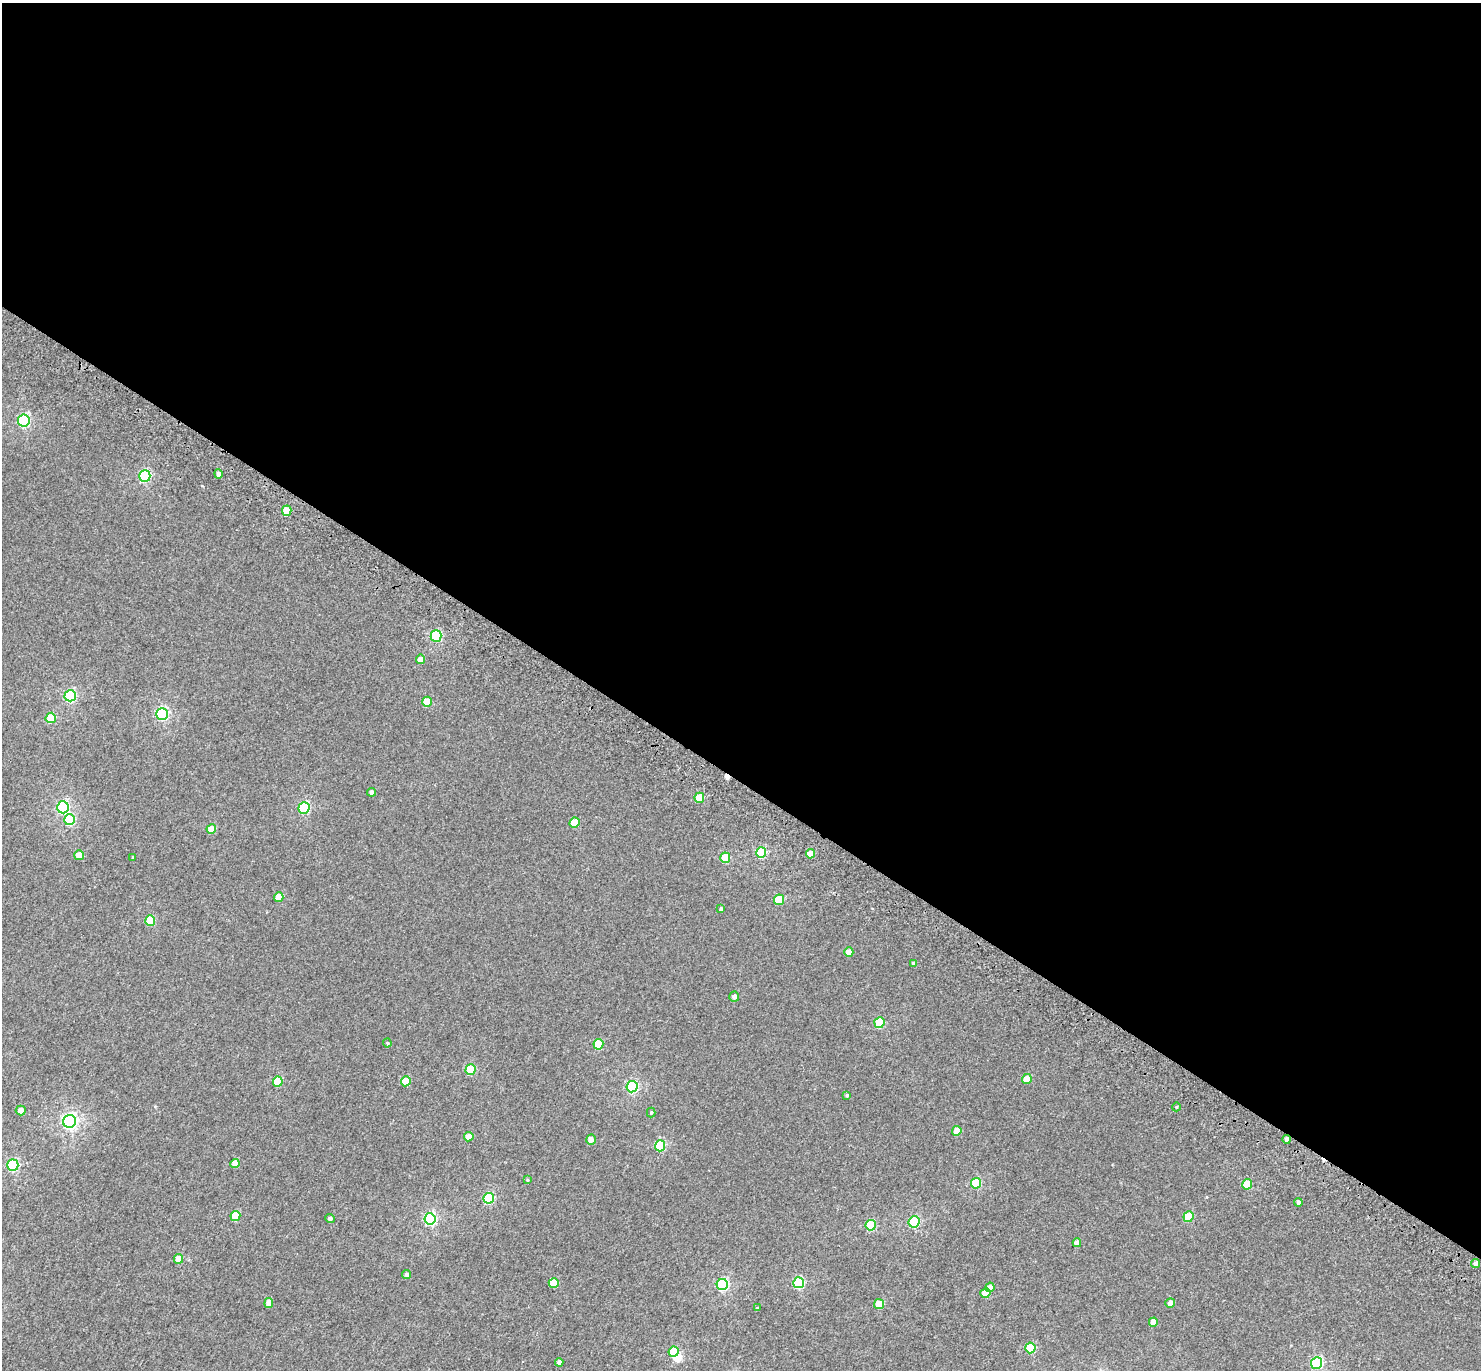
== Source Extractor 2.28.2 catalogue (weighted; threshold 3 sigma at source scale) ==
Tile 3 of 4 x 4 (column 3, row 1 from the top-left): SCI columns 3060-4538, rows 4485-5852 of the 6113 x 6171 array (HDU 1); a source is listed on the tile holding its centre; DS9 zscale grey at full resolution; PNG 1483 x 1372 px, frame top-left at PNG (2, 3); each listed source drawn as its Kron ellipse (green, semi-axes under 4 px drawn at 4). Shown black and unused: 57% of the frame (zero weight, under 3 of 5 exposures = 6% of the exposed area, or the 3 px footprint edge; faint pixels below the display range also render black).
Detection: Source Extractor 2.28.2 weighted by HDU 2 'WHT'; one run over the whole footprint, this tile lists its part. Background 0.00263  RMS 0.0031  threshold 0.0141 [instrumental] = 3 sigma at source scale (4.5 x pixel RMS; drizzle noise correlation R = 1.50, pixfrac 1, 0.0396/0.0396 arcsec/px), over >= 5 px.
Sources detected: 80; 1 inside a brighter object's white glare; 1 cosmic-ray / hot-pixel residue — neither listed nor drawn; the other 78 listed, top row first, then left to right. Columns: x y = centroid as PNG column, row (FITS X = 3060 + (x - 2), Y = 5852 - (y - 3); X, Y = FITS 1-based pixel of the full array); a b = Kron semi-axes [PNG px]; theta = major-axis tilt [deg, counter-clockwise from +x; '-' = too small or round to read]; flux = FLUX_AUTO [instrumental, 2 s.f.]
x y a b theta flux
24 420 6 6 - 27
218 474 5 4 - 1
145 476 6 5 - 23
287 511 5 4 - 6.9
436 636 5 5 - 19
420 659 5 4 - 2.1
70 696 6 5 - 26
427 702 5 5 - 6.7
162 714 6 5 - 30
51 718 5 5 - 7.5
372 792 4 4 - 1
699 798 5 5 - 7.1
63 807 6 5 - 30
304 808 6 5 - 20
69 820 5 5 - 13
575 823 5 5 - 5.2
211 829 4 4 - 3.6
761 853 5 5 - 18
810 854 5 4 - 3.9
79 855 5 5 - 3.1
133 857 4 3 - 0.22
725 858 5 5 - 8.4
279 897 5 4 - 3.8
779 900 5 5 - 8.8
721 909 3 3 - 0.44
150 921 5 5 - 8.7
849 952 5 4 - 3.2
914 963 4 4 - 0.82
734 996 5 5 - 1.2
879 1023 5 5 - 13
387 1043 4 4 - 0.28
598 1044 5 5 - 8.7
470 1070 5 5 - 13
1027 1079 5 5 - 3.4
406 1081 5 5 - 6.2
278 1082 5 5 - 8.7
632 1087 6 5 - 26
847 1095 4 4 - 0.38
1176 1107 4 3 - 0.23
21 1111 5 5 - 2.2
651 1113 5 4 - 0.31
70 1121 6 6 - 61
957 1131 5 4 - 3.3
469 1137 5 4 - 3.8
1287 1139 4 4 - 1.1
591 1140 5 4 - 1.9
660 1146 5 5 - 15
235 1163 4 4 - 3.1
13 1165 5 5 - 26
527 1180 4 4 - 0.28
976 1183 5 5 - 13
1247 1184 5 5 - 6
489 1198 5 5 - 18
1298 1202 4 4 - 0.85
235 1216 5 5 - 7.3
1188 1217 5 5 - 8.5
330 1218 5 4 - 0.88
430 1219 6 5 - 30
914 1222 5 5 - 20
871 1225 5 5 - 12
1077 1243 4 4 - 1.9
178 1259 5 4 - 3.2
1476 1264 4 4 - 1.3
407 1275 4 4 - 0.81
554 1283 5 5 - 6.3
799 1283 5 5 - 17
722 1285 6 5 - 27
990 1287 5 4 - 1.9
985 1293 5 5 - 5.7
269 1303 5 4 - 2.1
1170 1303 5 4 - 1.5
879 1304 5 5 - 6.1
757 1308 3 3 - 0.37
1153 1322 4 4 - 2.4
1030 1348 5 5 - 11
674 1352 5 5 - 8.6
559 1362 4 4 - 1.3
1317 1363 6 5 - 24
Overlapping masked pixels (flux is a lower limit): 1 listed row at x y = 1287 1139